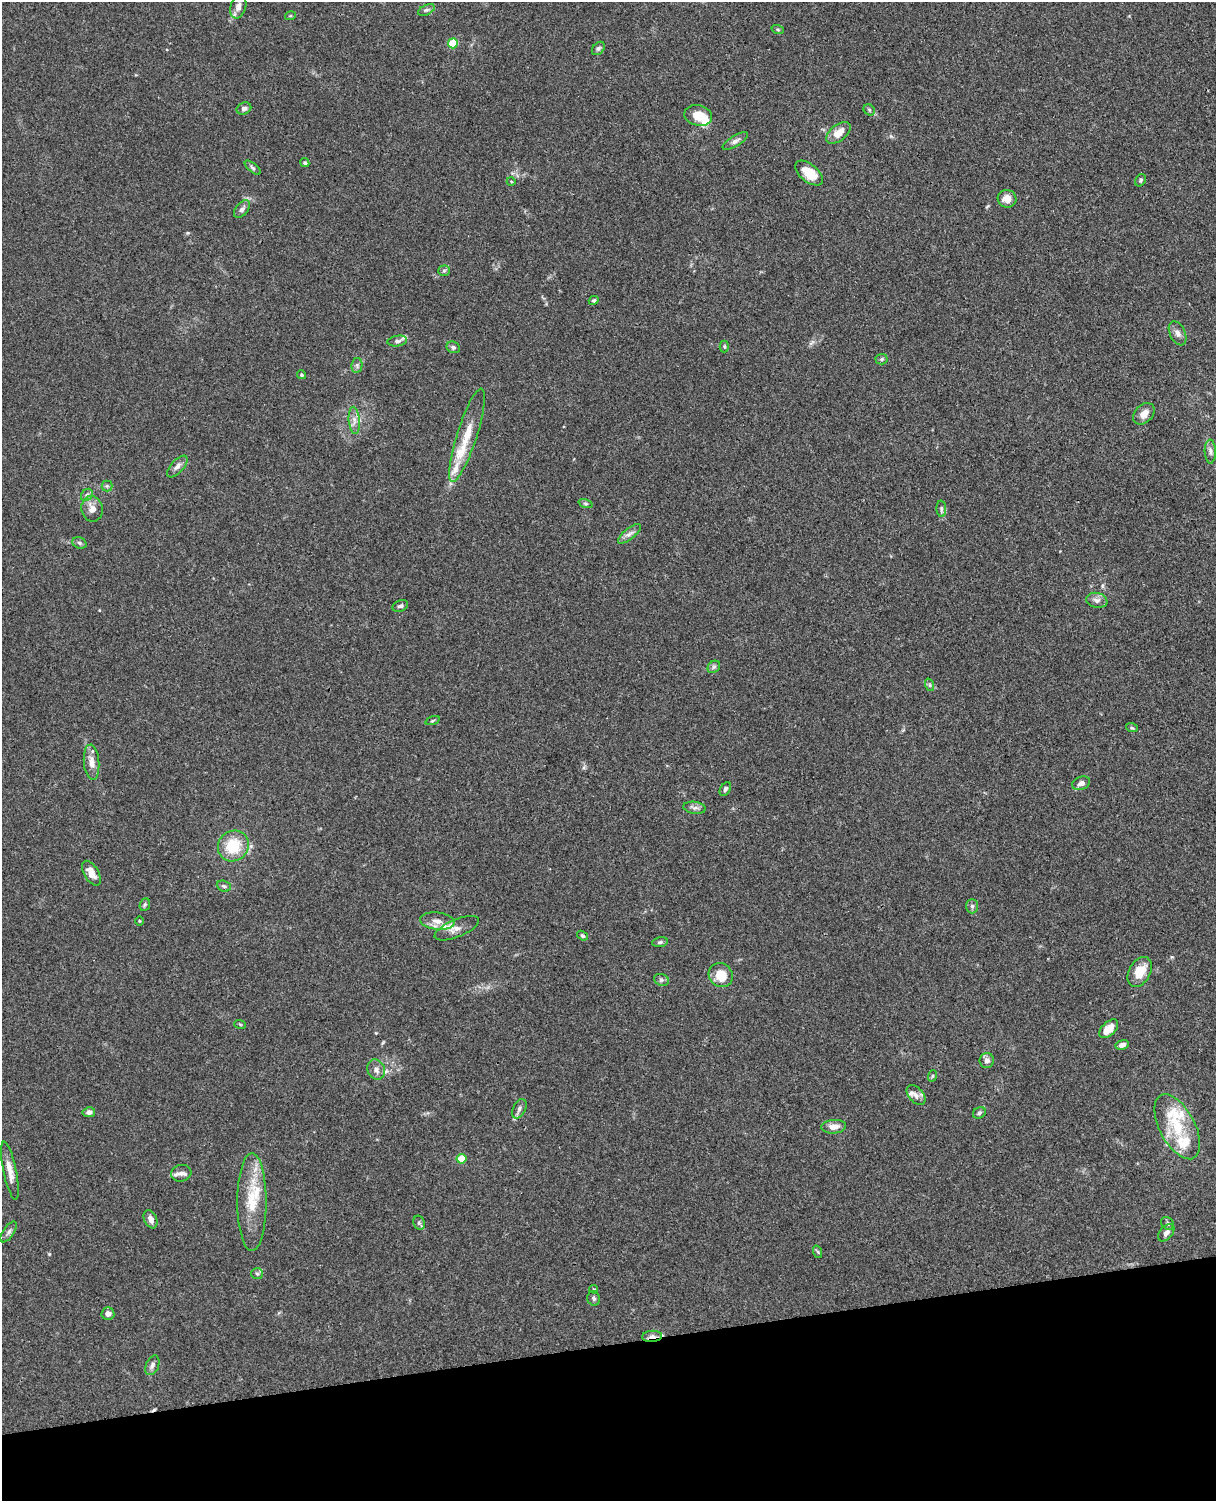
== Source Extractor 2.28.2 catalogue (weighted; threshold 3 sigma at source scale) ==
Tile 10 of 4 x 3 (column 2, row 3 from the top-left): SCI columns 1272-2485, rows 150-1648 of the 4968 x 4908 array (HDU 1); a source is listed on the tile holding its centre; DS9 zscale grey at full resolution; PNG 1218 x 1503 px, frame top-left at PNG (2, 2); each listed source drawn as its Kron ellipse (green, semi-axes under 4 px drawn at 4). Shown black and unused: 10% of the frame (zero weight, under 3 of 4 exposures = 5% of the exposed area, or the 3 px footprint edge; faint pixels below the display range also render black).
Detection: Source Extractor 2.28.2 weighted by HDU 2 'WHT'; one run over the whole footprint, this tile lists its part. Background 0.0381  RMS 0.0041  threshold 0.0187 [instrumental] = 3 sigma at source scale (4.5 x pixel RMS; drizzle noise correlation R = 1.50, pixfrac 1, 0.05/0.05 arcsec/px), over >= 5 px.
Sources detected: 102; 1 inside a brighter object's white glare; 1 cosmic-ray / hot-pixel residue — neither listed nor drawn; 10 inside a brighter listed object's ellipse — not listed separately; the other 90 listed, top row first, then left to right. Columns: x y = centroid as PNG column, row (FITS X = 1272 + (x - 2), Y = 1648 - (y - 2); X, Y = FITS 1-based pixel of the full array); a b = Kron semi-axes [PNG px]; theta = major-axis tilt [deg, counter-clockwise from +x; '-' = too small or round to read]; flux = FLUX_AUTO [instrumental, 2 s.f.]
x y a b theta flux
238 7 12 7 73 1.9
426 10 9 5 26 1
290 16 5 3 - 0.41
778 30 6 4 -19 0.59
453 43 5 5 - 15
598 48 7 5 49 0.91
244 109 7 5 23 1.2
869 110 6 5 - 0.64
698 115 14 10 -13 7.7
838 133 14 8 38 5
735 141 14 5 32 1.6
305 163 5 4 - 0.8
253 168 10 4 -40 0.86
809 173 16 8 -40 7.7
1141 180 6 5 - 0.69
511 181 4 3 - 0.32
1007 199 9 8 - 3.7
242 209 10 6 51 1.6
444 271 6 5 - 0.69
594 300 5 4 - 0.75
1178 333 13 7 -65 2.1
397 341 10 5 8 1.3
724 346 6 4 -89 0.59
453 347 7 5 -26 0.96
882 359 6 5 - 0.68
357 365 7 5 80 1
302 375 4 4 - 0.63
1144 414 12 8 46 3.1
354 420 13 5 -85 2.3
467 435 49 10 72 11
1210 451 12 5 -89 1.7
177 466 13 6 48 1.9
107 486 5 5 - 0.7
87 495 7 5 47 0.87
585 504 7 3 -19 0.65
92 509 13 10 -78 3.4
941 509 8 5 -86 0.89
629 534 14 5 39 1.8
79 543 7 5 -22 0.89
1097 600 11 7 -11 2
400 606 8 5 21 0.96
714 667 7 5 43 0.87
930 685 6 4 -71 0.66
432 721 7 3 19 0.52
1132 728 6 3 -18 0.5
92 762 18 7 -85 3.6
1081 783 9 6 22 1.9
725 789 7 5 59 1
695 808 11 6 -7 1.5
233 846 16 14 45 14
91 873 14 7 -60 3.7
224 886 7 5 -21 0.89
145 905 6 5 - 0.75
972 906 7 6 - 0.97
139 921 4 3 - 0.32
437 921 17 8 -7 4.1
457 928 24 8 22 3.5
582 936 6 4 -38 0.59
660 942 8 5 10 0.8
1140 972 16 10 60 7.5
721 975 13 11 -43 8.2
661 980 7 6 - 0.98
240 1024 6 3 -19 0.42
1109 1029 11 6 44 6.7
1122 1045 7 4 13 2.2
987 1061 7 7 - 2
376 1070 10 8 -64 2.1
932 1076 6 3 71 0.46
916 1095 12 7 -49 2
519 1109 10 6 63 1.5
89 1112 6 5 - 1.5
979 1113 7 5 33 0.8
834 1127 12 7 3 3.3
1177 1127 35 17 -62 17
461 1159 5 5 - 12
10 1171 29 6 -78 4.5
181 1173 10 8 14 2.1
252 1202 49 14 90 16
151 1219 9 6 -68 2.6
419 1223 7 5 -68 0.81
1168 1223 7 5 -47 0.97
9 1232 12 5 56 1.3
1166 1233 10 6 49 1.8
818 1252 6 4 -70 0.58
257 1274 6 5 - 0.75
594 1289 4 4 - 0.46
594 1298 7 6 - 1
108 1314 6 6 - 1.7
652 1336 10 5 4 1.7
152 1365 10 6 68 1.6
Overlapping masked pixels (flux is a lower limit): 1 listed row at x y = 652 1336